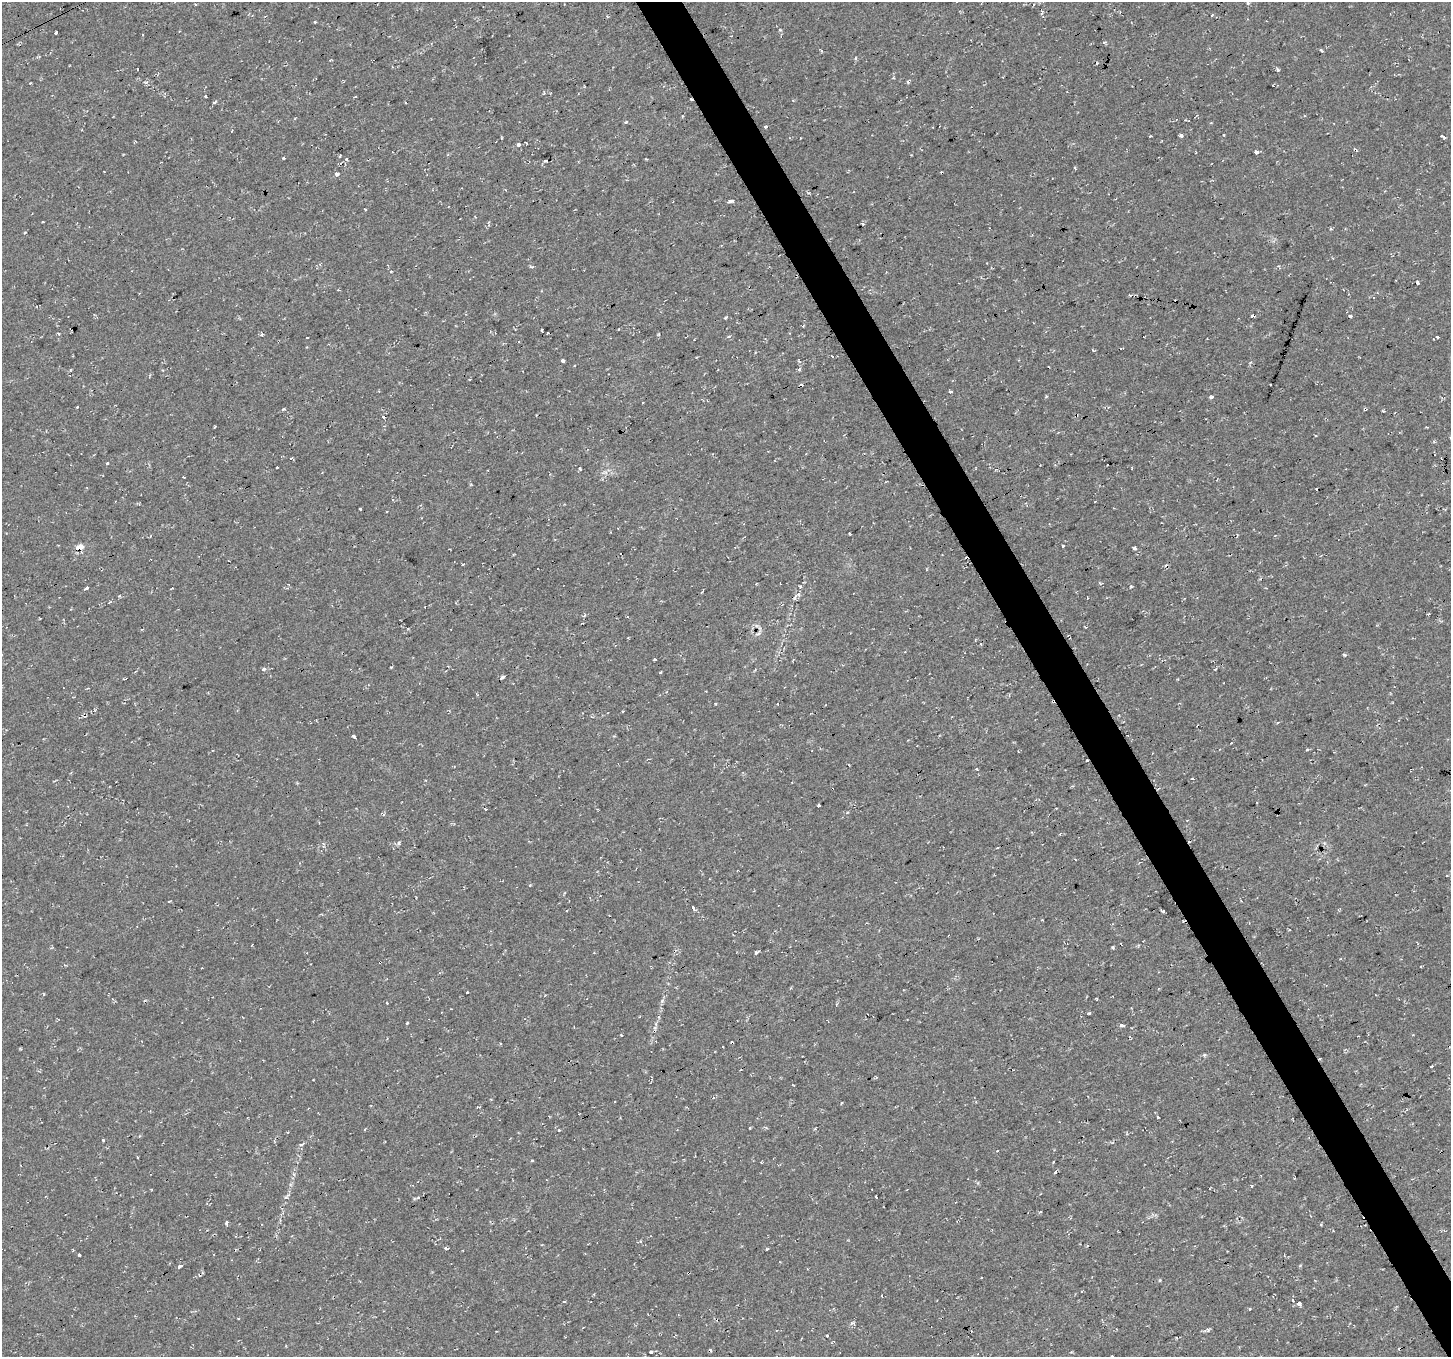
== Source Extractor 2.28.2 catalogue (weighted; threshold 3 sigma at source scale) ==
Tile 6 of 4 x 4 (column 2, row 2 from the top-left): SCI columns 1453-2901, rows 2815-4169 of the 5801 x 5689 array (HDU 1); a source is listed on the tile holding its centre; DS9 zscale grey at full resolution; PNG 1453 x 1359 px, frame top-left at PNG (2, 2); no overlay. Shown black and unused: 3% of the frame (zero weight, under 2 of 3 exposures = <1% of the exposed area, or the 3 px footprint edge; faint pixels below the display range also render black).
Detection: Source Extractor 2.28.2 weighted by HDU 2 'WHT'; one run over the whole footprint, this tile lists its part. Background 0.0286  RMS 0.0084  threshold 0.0376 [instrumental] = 3 sigma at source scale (4.5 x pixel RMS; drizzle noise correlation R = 1.50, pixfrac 1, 0.0396/0.0396 arcsec/px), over >= 5 px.
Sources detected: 172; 34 cosmic-ray / hot-pixel residue — not listed; the other 138 listed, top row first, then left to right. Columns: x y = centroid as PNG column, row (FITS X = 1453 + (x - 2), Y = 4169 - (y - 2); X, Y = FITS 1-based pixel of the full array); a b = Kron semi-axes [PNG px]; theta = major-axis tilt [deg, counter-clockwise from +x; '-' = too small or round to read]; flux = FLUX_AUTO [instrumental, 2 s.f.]
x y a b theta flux
1248 3 5 5 - 1.4
195 4 3 2 - 0.75
1212 16 4 3 - 0.98
315 22 3 3 - 4.7
780 30 4 4 - 0.93
56 33 4 3 - 5.4
1104 42 5 4 - 1.2
1321 51 4 3 - 2.5
137 69 3 3 - 1.5
1278 70 3 3 - 2.1
908 82 6 3 -82 1.4
205 97 3 3 - 1.7
691 100 3 2 - 1.1
214 102 5 3 - 1.1
625 122 5 3 - 0.76
766 127 3 3 - 6
81 130 3 2 - 0.65
231 131 3 2 - 1.3
1181 135 3 3 - 8.2
1224 135 3 3 - 2.2
1444 137 5 3 - 3.8
800 138 3 2 - 0.62
519 144 3 3 - 30
1256 152 4 4 - 6.8
283 158 3 2 - 0.84
546 161 3 3 - 2.7
1075 168 4 3 - 0.73
336 174 4 3 - 6.6
730 201 4 3 - 6.3
365 209 3 2 - 0.9
43 222 3 2 - 0.56
863 224 4 3 - 0.87
1331 229 4 3 - 1
532 267 5 3 - 1.5
391 272 4 4 - 1.4
1417 283 4 3 - 15
465 314 4 3 - 0.68
1253 316 4 3 - 6.6
1350 317 3 3 - 15
725 318 3 3 - 0.89
803 326 4 3 - 0.68
542 331 3 2 - 1.1
547 333 3 3 - 2
659 334 5 3 - 0.85
729 337 3 3 - 3.2
1437 337 4 3 - 9.3
307 338 3 2 - 1.1
1093 350 3 2 - 1.2
832 356 4 3 - 1.1
563 361 3 3 - 9.2
798 369 3 3 - 5.5
951 392 3 3 - 3.5
1211 397 3 3 - 5.1
77 407 3 3 - 1.7
283 409 3 3 - 2.6
1365 409 3 3 - 2.4
1383 411 4 3 - 0.94
383 417 3 3 - 6.4
214 427 3 2 - 1.4
1426 427 3 2 - 0.62
1315 435 3 2 - 1.1
107 463 3 3 - 3.4
1055 465 3 3 - 0.71
277 467 3 3 - 10
580 468 3 3 - 2.3
1132 468 4 2 - 1.4
605 472 7 4 -17 1.9
1316 489 2 2 - 0.64
360 509 3 3 - 1.4
386 512 2 2 - 0.78
1275 535 3 3 - 1
1063 546 3 3 - 3.1
79 548 7 4 11 12
1134 549 6 3 -10 1.4
513 554 3 2 - 0.87
87 588 3 3 - 11
797 595 15 5 43 3.4
110 602 4 3 - 0.88
585 615 4 4 - 1.2
758 634 7 4 19 1.6
981 644 3 3 - 0.99
1345 655 4 4 - 0.95
654 660 3 3 - 1.4
391 667 4 2 - 0.67
263 669 4 3 - 2.1
1215 669 4 2 - 0.7
661 672 4 2 - 0.6
502 677 5 3 - 3.8
716 704 3 2 - 0.74
354 737 4 3 - 2.6
1307 750 4 3 - 2.9
977 769 3 3 - 2.9
819 805 3 3 - 7.7
485 809 3 2 - 1.4
1187 820 3 3 - 0.67
398 843 6 4 89 1.3
323 844 5 4 - 1.6
1447 875 3 3 - 0.73
169 901 4 2 - 0.67
693 908 3 3 - 33
1163 911 4 3 - 4.1
1113 948 4 3 - 0.85
756 953 4 3 - 2.5
380 962 3 2 - 0.83
467 992 3 2 - 1.5
1096 999 4 2 - 0.72
662 1001 6 4 46 1.5
387 1003 3 3 - 0.88
1089 1013 3 3 - 0.85
407 1023 3 3 - 1.3
1122 1025 4 3 - 3.2
500 1044 3 3 - 1
1204 1055 5 4 - 1.2
1431 1067 4 2 - 0.67
1157 1117 3 3 - 1.8
750 1128 4 2 - 0.61
558 1130 3 3 - 3.4
103 1140 3 3 - 4.6
301 1144 6 3 10 1.1
997 1151 3 3 - 0.77
138 1157 3 3 - 1.4
532 1161 4 3 - 0.83
1055 1172 4 3 - 0.92
1252 1185 3 3 - 2.2
876 1197 3 3 - 5.1
226 1223 4 3 - 4.5
446 1248 3 3 - 8
767 1249 3 3 - 2.6
79 1254 3 3 - 2.8
180 1266 4 3 - 14
882 1296 3 2 - 0.57
1293 1300 6 4 -63 2.2
564 1301 3 3 - 2
1299 1303 4 3 - 7.8
583 1327 3 2 - 0.74
827 1336 3 3 - 10
1400 1349 4 3 - 3.5
651 1352 3 3 - 4.6
Overlapping masked pixels (flux is a lower limit): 6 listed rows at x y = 691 100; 1253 316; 1365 409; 79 548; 380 962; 1400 1349
Unlisted compact peaks at least as high as the median listed source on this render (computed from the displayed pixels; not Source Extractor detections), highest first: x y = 1131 586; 1208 1330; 621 1035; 286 1197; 852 1323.